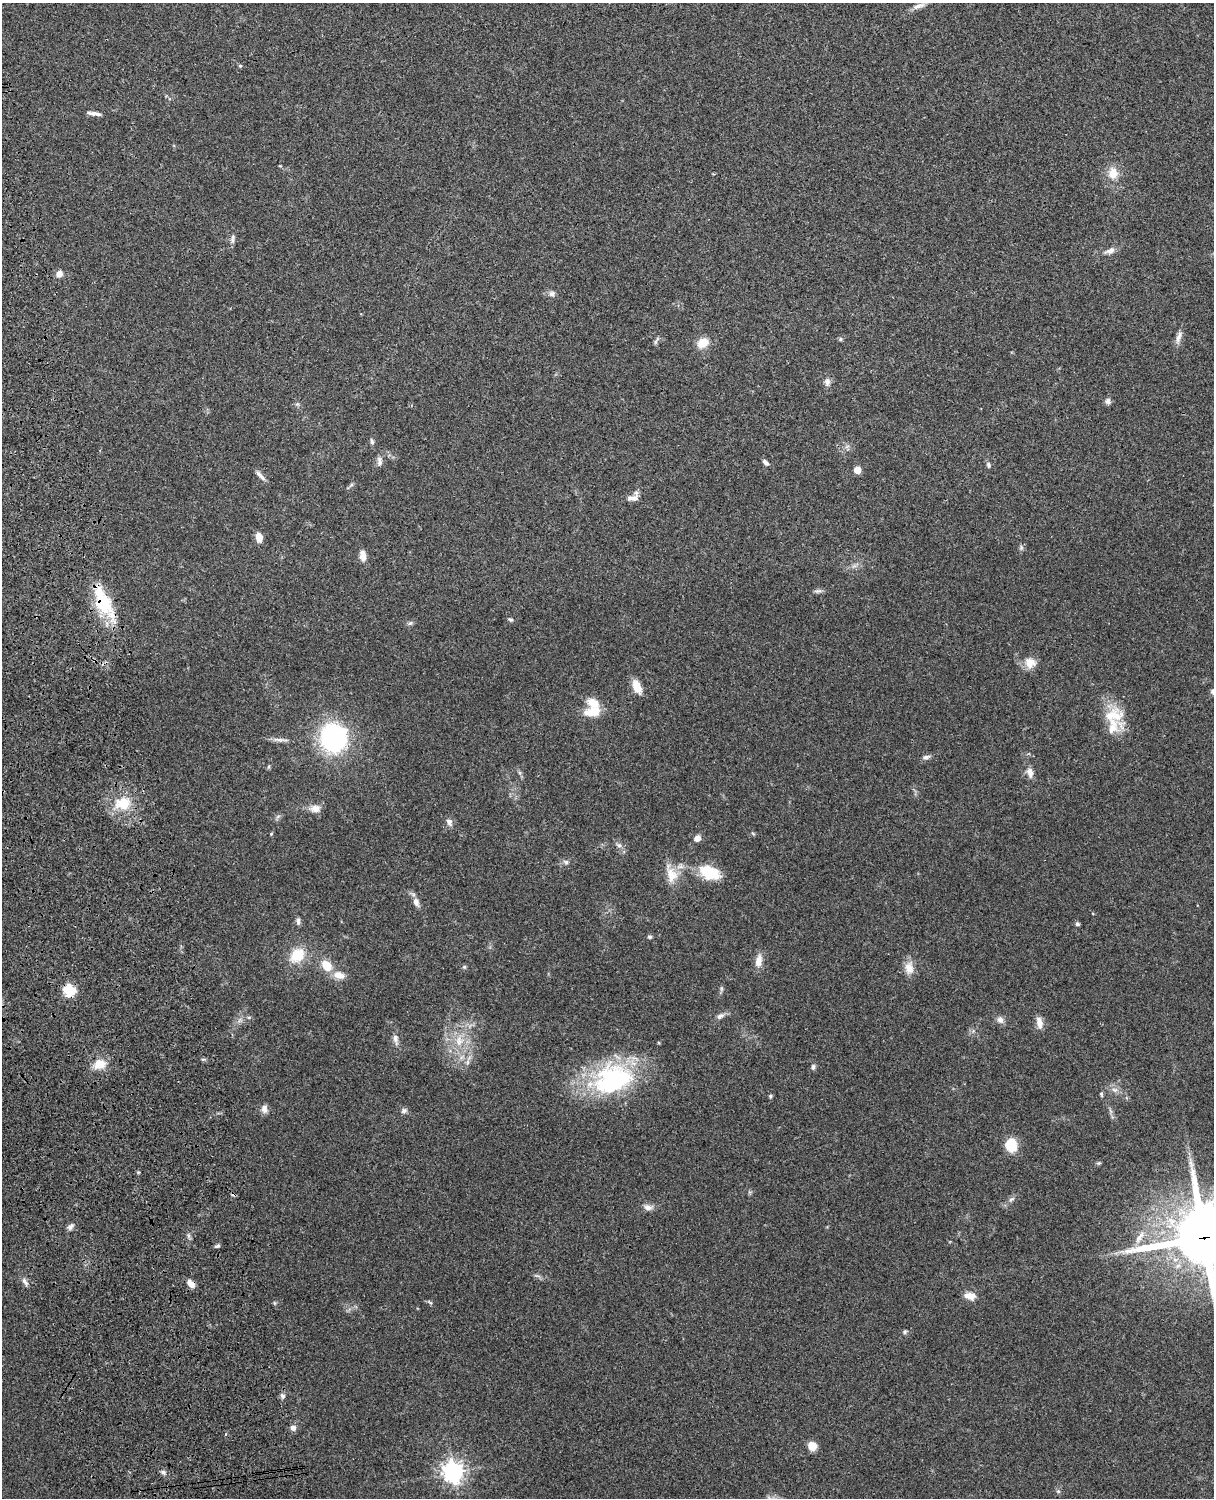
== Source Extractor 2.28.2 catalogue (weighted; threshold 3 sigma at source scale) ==
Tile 7 of 4 x 3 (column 3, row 2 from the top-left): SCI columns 2543-3754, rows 1660-3155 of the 5087 x 4928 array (HDU 1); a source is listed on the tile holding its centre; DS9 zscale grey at full resolution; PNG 1216 x 1500 px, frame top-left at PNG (2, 3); no overlay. Shown black and unused: <1% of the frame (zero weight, under 3 of 4 exposures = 6% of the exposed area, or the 3 px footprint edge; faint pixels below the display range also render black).
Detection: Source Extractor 2.28.2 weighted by HDU 2 'WHT'; one run over the whole footprint, this tile lists its part. Background 0.104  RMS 0.0065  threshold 0.0291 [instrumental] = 3 sigma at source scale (4.5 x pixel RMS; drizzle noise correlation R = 1.50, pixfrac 1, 0.05/0.05 arcsec/px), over >= 5 px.
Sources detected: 99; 1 cosmic-ray / hot-pixel residue — not listed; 3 inside a brighter listed object's ellipse — not listed separately; the other 95 listed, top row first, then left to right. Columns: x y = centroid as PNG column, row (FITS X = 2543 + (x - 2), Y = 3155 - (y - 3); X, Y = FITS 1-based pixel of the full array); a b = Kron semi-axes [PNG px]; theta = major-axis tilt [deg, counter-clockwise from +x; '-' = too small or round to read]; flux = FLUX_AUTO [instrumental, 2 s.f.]
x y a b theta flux
919 6 19 6 18 3.9
240 66 5 4 - 0.84
95 113 13 5 -7 3
1113 173 13 11 -87 8.8
232 239 14 5 88 2.2
1110 251 14 7 21 3.6
59 274 8 7 - 3.5
552 294 8 8 - 2.3
1178 337 18 6 73 3.7
840 339 5 5 - 1
655 342 8 3 71 1.2
703 343 13 10 34 9.5
827 382 11 7 78 2.9
1108 401 8 7 - 2
297 404 6 5 - 1.1
372 441 8 5 -76 1.5
379 461 13 7 90 2.9
765 462 9 5 -43 2
988 465 8 6 -73 1.4
857 470 5 5 - 11
260 475 16 5 -47 2.8
351 485 7 4 45 1.1
634 498 10 9 - 3.4
259 537 9 6 -81 6.6
1021 547 6 6 - 1.3
363 556 14 8 -82 4.4
818 591 12 5 5 1.8
104 602 46 17 -62 33
510 620 7 5 -19 1.1
410 623 7 5 43 1.4
1030 663 14 14 - 7.2
637 687 16 8 -69 8.3
593 712 22 12 9 11
1113 715 32 24 -6 20
333 738 25 22 -83 98
278 740 18 4 -3 3.2
926 757 11 5 8 1.9
269 766 7 3 71 0.83
1030 772 13 8 -78 4.2
123 803 15 13 8 18
315 809 15 10 3 5.1
449 822 10 7 -67 3
271 834 4 4 - 0.68
697 838 7 6 - 3.7
619 845 8 5 -27 1.8
566 862 8 6 -16 1.6
710 872 20 13 -20 23
671 874 26 14 -73 11
416 902 11 7 -67 3.6
298 921 9 5 -84 2
1077 924 5 5 - 1.3
650 937 5 4 - 1.2
297 955 17 14 45 17
759 961 17 9 80 5.8
327 965 11 9 -49 11
464 967 6 5 - 0.98
909 968 17 12 -88 7
339 975 16 10 -15 6.3
721 988 8 4 90 1.2
69 990 6 6 - 54
720 1016 11 6 33 2.6
249 1017 6 4 18 0.82
1000 1020 10 8 -48 2.9
1039 1023 14 7 -80 5.2
395 1038 12 7 -83 3.2
459 1041 17 12 84 12
468 1062 7 4 89 1.5
100 1064 15 12 14 9.7
813 1067 8 5 83 1.4
612 1079 52 36 19 90
1115 1090 9 6 -3 2.7
1101 1094 6 5 - 0.89
770 1096 5 4 - 0.91
264 1109 10 8 -84 3.3
404 1111 9 7 17 1.9
1011 1145 14 11 -83 14
1099 1163 6 5 - 0.91
1011 1199 10 5 37 2
648 1207 13 8 -4 3.5
71 1227 10 6 51 2.2
1140 1237 21 7 55 6.9
1204 1237 23 21 10 4000
217 1246 6 4 20 1.3
25 1282 12 5 -57 2.5
191 1284 10 6 -52 4.3
970 1296 14 8 -11 5.9
430 1302 7 4 -37 0.97
274 1303 6 3 -71 0.77
904 1332 6 5 - 1.1
283 1396 8 6 -66 1.8
293 1428 7 6 - 3.1
812 1446 9 8 - 7.1
163 1472 7 5 -45 1.7
453 1472 7 7 - 400
1058 1491 5 5 - 1.1
Overlapping masked pixels (flux is a lower limit): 4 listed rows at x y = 104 602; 69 990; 1204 1237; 191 1284
Isophote crosses this tile's border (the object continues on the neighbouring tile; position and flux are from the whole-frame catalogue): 1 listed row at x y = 1204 1237